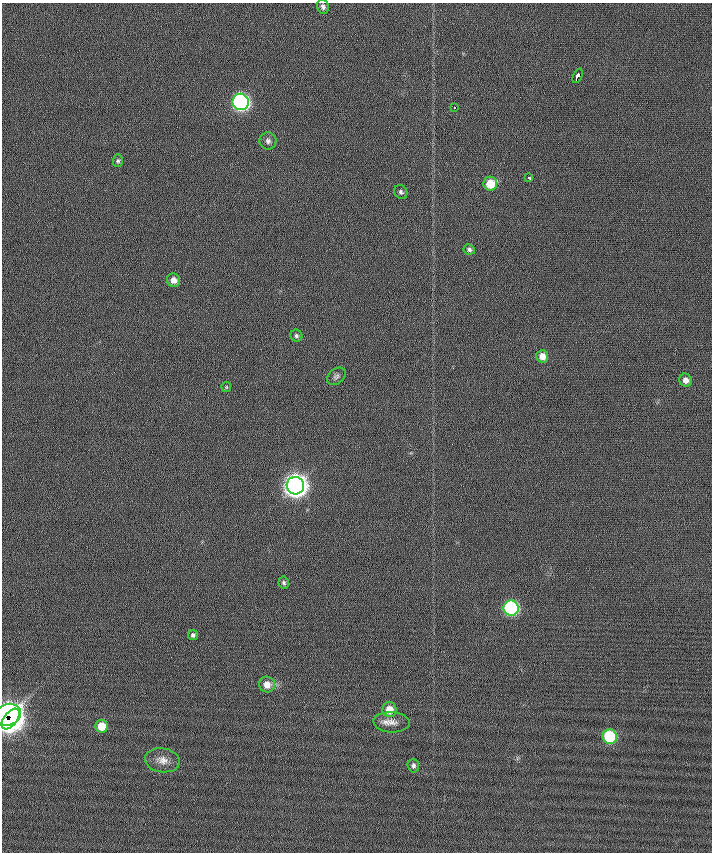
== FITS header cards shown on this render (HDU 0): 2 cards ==
NAXIS1  =                  710 /
NAXIS2  =                  850 /

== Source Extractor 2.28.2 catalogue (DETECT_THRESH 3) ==
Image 710 x 850 px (HDU 0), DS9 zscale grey, 1 PNG px = 1 image px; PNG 714 x 854 px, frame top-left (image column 1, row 850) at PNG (2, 3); each listed source drawn as its Kron ellipse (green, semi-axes under 4 px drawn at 4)
Background -0.142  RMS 6.2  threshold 18.7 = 3 sigma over >= 5 px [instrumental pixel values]
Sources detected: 29; all 29 listed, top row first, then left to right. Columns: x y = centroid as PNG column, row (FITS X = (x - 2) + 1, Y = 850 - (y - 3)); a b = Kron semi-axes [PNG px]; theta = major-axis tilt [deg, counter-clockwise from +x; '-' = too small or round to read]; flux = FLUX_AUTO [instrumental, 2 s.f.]
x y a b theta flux
323 7 7 6 - 1400
578 76 8 3 66 10000
241 102 8 8 - 150000
454 107 3 3 - 1900
268 141 8 8 - 1700
118 161 6 5 - 810
529 178 4 3 - 2700
490 184 7 7 - 10000
401 192 7 6 - 1200
469 249 6 5 - 1100
174 280 7 6 - 3300
296 336 6 5 - 1000
542 356 6 6 - 3900
336 376 10 7 39 1500
686 380 6 6 - 2600
226 387 5 5 - 490
295 486 9 8 - 480000
284 583 6 5 - 930
511 608 8 7 - 75000
193 635 5 5 - 1100
267 684 8 7 - 4200
389 710 7 7 - 6600
8 715 13 10 16 270000
11 719 12 6 52 120000
391 722 18 10 -3 3900
102 726 6 6 - 8100
610 737 7 7 - 33000
162 760 17 12 -8 4300
413 765 7 6 - 1300